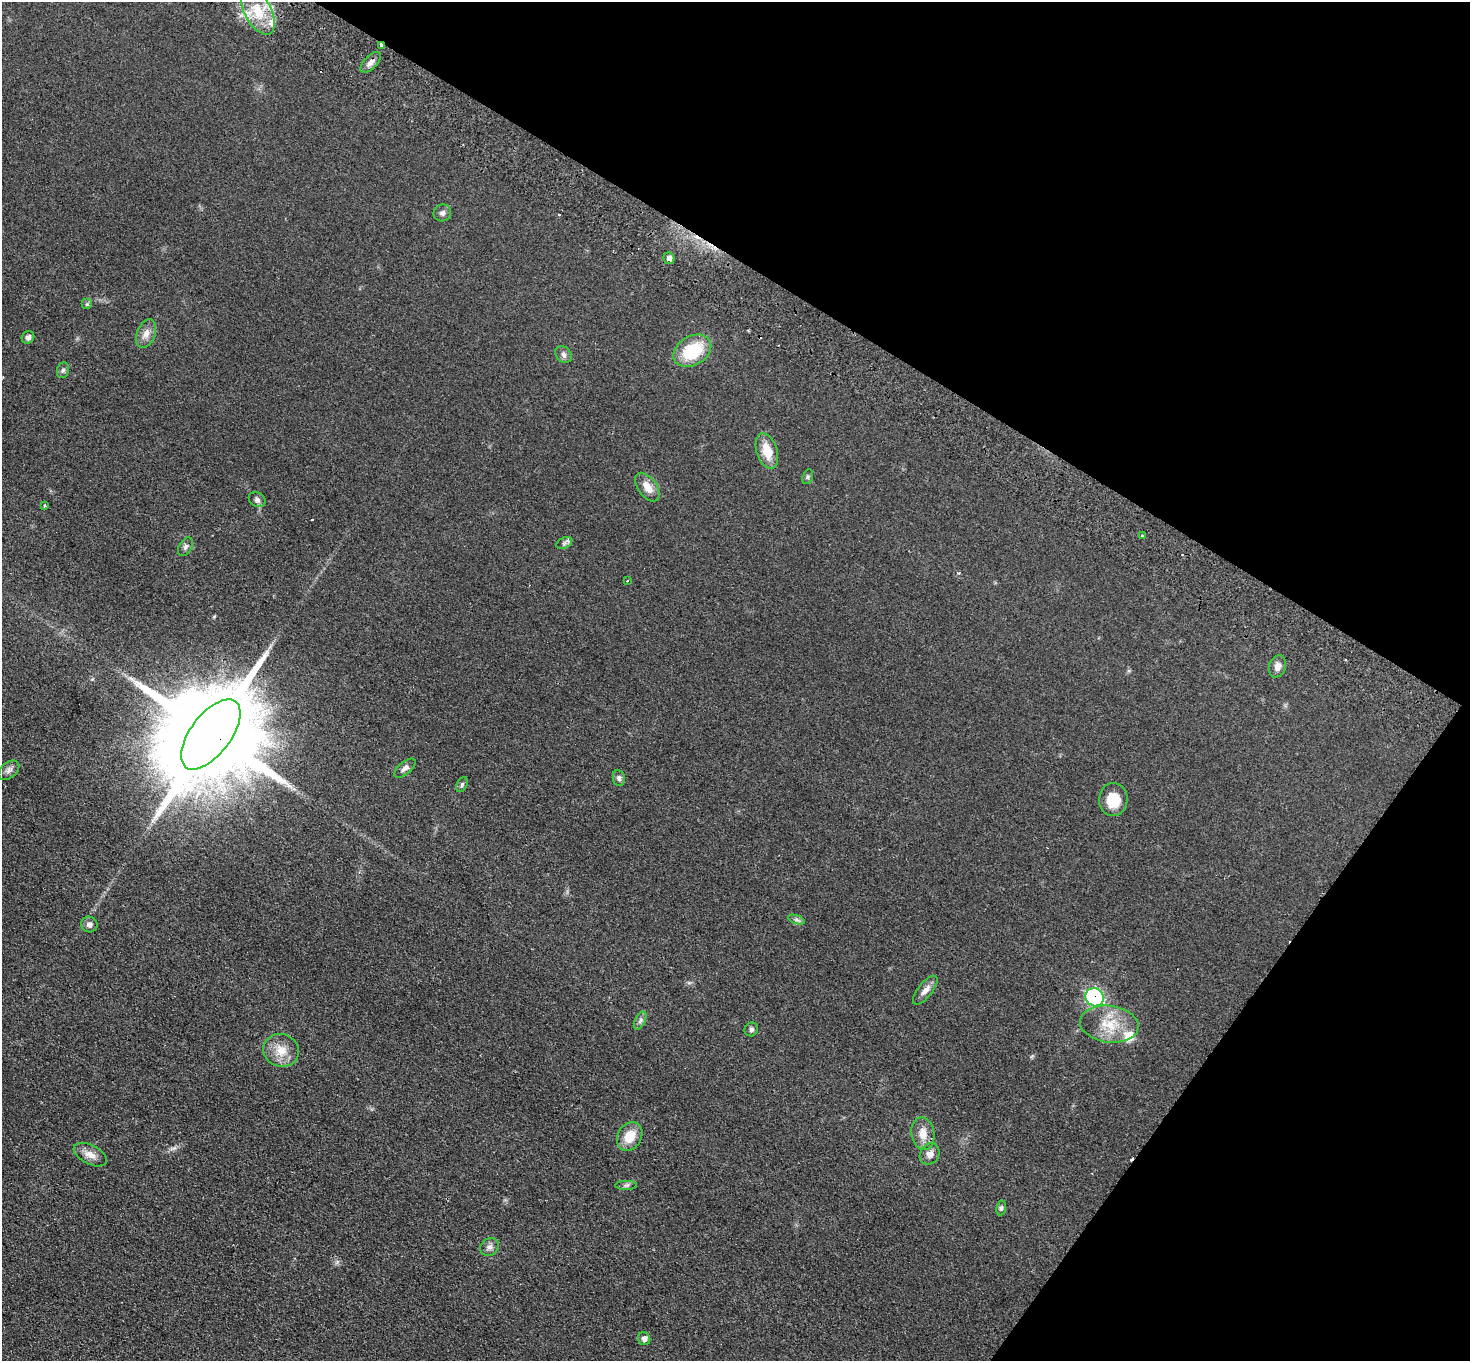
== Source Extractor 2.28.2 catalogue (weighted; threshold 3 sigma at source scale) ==
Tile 8 of 4 x 4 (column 4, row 2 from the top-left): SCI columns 4440-5907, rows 2921-4279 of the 5942 x 5980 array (HDU 1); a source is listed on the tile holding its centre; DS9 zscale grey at full resolution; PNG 1472 x 1363 px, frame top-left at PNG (2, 2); each listed source drawn as its Kron ellipse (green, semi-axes under 4 px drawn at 4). Shown black and unused: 28% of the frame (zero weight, under 2 of 3 exposures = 3% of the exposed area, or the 3 px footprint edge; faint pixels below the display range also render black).
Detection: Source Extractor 2.28.2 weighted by HDU 2 'WHT'; one run over the whole footprint, this tile lists its part. Background 0.0876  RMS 0.0099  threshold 0.0445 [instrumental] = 3 sigma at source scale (4.5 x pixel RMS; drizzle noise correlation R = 1.50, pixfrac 1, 0.05/0.05 arcsec/px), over >= 5 px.
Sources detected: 50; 5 cosmic-ray / hot-pixel residue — neither listed nor drawn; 2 inside a brighter listed object's ellipse — not listed separately; the other 43 listed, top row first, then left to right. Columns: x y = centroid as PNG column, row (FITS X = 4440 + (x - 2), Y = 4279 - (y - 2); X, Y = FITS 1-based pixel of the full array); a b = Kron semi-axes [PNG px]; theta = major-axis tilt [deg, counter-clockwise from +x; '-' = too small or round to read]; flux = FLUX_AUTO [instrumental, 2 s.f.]
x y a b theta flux
258 11 26 13 -61 27
381 46 3 3 - 6.8
370 62 13 6 45 4.9
442 213 9 8 - 3.2
669 258 6 5 - 4.5
87 304 5 5 - 1.4
146 334 15 9 68 7.3
28 337 6 6 - 3.9
692 351 20 14 31 45
564 355 9 7 -47 3.3
63 370 8 6 72 2.3
767 451 18 10 -73 18
808 477 8 5 71 1.8
647 487 16 9 -53 11
257 499 9 7 -33 3
44 506 3 3 - 2.2
1142 536 3 3 - 1.2
564 543 8 5 25 2.3
186 547 10 6 60 3
627 581 3 2 - 0.93
1278 666 11 8 72 5.7
211 734 41 20 53 33000
405 768 13 6 40 3.7
9 770 12 7 41 4.4
619 778 8 6 -82 2.9
462 785 8 5 64 1.9
1113 800 16 14 87 22
797 920 9 4 -19 2.2
89 925 8 8 - 4.4
925 990 17 7 52 6.7
1095 997 9 8 - 130
640 1021 10 5 63 3.1
1109 1024 29 18 -7 29
751 1029 7 6 - 2.4
281 1050 18 16 -21 16
923 1134 16 11 -81 12
630 1136 15 12 60 18
930 1154 11 9 58 5.8
90 1155 18 9 -27 8.6
626 1185 11 4 0 2.4
1001 1208 7 5 81 2
489 1247 10 8 40 4.3
644 1339 6 6 - 3.8
Overlapping masked pixels (flux is a lower limit): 3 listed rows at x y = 381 46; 211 734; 1095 997